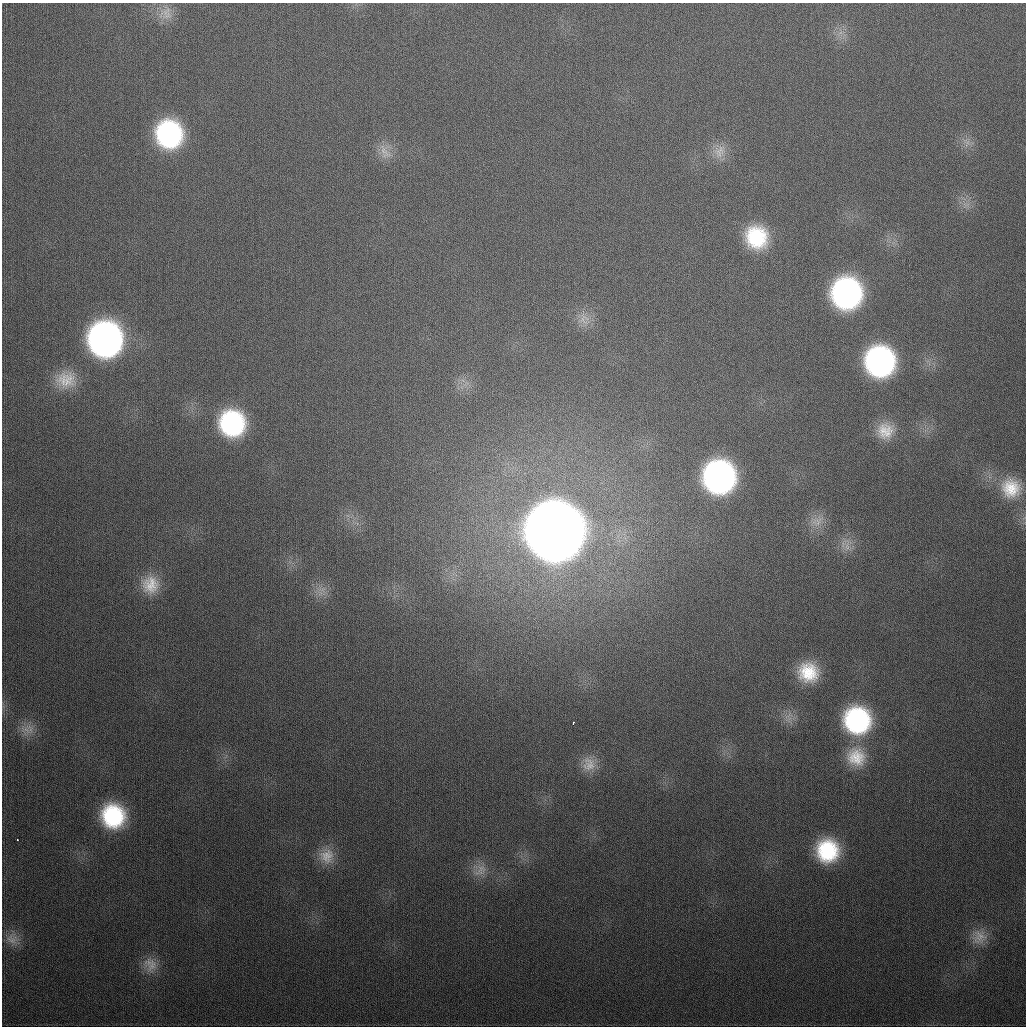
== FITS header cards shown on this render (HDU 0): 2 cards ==
NAXIS1  =                 1024
NAXIS2  =                 1024

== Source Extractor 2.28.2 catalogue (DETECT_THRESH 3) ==
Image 1024 x 1024 px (HDU 0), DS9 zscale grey, 1 PNG px = 1 image px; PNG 1028 x 1028 px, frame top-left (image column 1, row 1024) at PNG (2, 3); no overlay
Background 341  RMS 13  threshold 39.3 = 3 sigma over >= 5 px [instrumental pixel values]
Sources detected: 34; all 34 listed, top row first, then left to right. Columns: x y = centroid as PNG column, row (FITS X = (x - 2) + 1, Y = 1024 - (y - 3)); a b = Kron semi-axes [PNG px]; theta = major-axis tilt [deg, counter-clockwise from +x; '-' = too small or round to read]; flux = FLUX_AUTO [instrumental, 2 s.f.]
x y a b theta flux
166 13 20 17 40 1.3e+04
169 134 25 24 - 1.4e+05
967 142 10 6 -23 4.8e+03
719 151 22 15 58 1.5e+04
385 152 24 12 -58 1.3e+04
756 237 25 23 -59 6.0e+04
846 293 25 24 - 2.4e+05
584 319 19 16 -81 1.3e+04
105 339 26 25 - 4.2e+05
880 361 24 23 - 2.3e+05
66 380 28 22 4 2.6e+04
232 423 24 23 - 1.2e+05
885 431 22 20 37 2.2e+04
719 477 25 24 - 3.1e+05
1011 488 26 25 - 3.3e+04
817 521 20 13 27 1.3e+04
554 531 29 28 - 6.6e+06
847 545 23 8 88 1.0e+04
150 585 25 24 - 2.9e+04
322 589 10 8 -14 6.8e+03
808 672 21 20 - 3.8e+04
857 720 25 24 - 1.3e+05
573 723 3 2 - 1.7e+03
26 730 15 7 -46 7.8e+03
856 757 26 24 -55 3.1e+04
589 764 21 18 -75 1.6e+04
113 816 23 21 -64 8.3e+04
17 840 2 2 - 7.4e+02
827 851 23 23 - 7.1e+04
327 856 21 20 - 1.8e+04
480 870 21 13 45 1.3e+04
979 937 21 19 44 1.5e+04
12 939 18 14 -17 1.1e+04
150 964 22 18 -56 1.5e+04